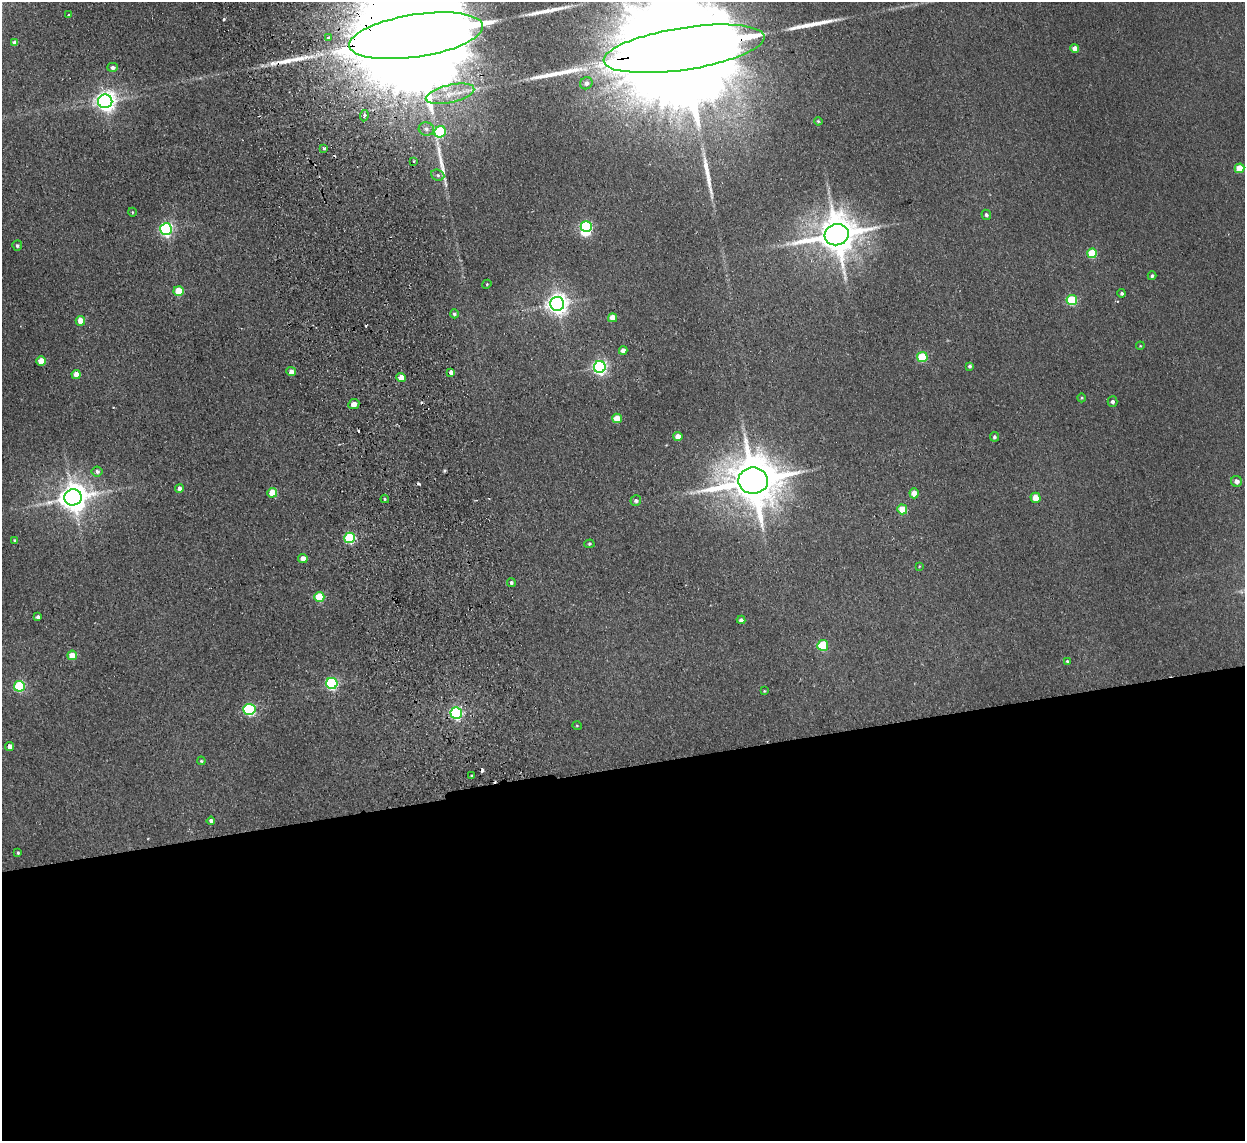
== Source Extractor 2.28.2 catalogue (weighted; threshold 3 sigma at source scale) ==
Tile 15 of 4 x 4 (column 3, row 4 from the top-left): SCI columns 2541-3783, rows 154-1292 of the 5079 x 4977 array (HDU 1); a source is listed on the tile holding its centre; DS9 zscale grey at full resolution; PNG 1247 x 1143 px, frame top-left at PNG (2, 2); each listed source drawn as its Kron ellipse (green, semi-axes under 4 px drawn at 4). Shown black and unused: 33% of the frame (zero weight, under 2 of 3 exposures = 3% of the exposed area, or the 3 px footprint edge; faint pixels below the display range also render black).
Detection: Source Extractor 2.28.2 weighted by HDU 2 'WHT'; one run over the whole footprint, this tile lists its part. Background 0.072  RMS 0.01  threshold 0.0452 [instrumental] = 3 sigma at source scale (4.5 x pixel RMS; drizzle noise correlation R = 1.50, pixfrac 1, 0.05/0.05 arcsec/px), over >= 5 px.
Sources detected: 99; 2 inside a brighter object's white glare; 7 cosmic-ray / hot-pixel residue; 6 long thin detections or spike segments (spike, bleed or trail) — neither listed nor drawn; the other 84 listed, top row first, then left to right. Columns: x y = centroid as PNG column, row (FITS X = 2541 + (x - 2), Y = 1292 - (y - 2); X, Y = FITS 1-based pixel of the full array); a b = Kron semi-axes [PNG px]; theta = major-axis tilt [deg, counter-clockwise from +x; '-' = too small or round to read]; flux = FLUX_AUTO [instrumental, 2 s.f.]
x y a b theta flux
69 15 4 3 - 0.86
416 36 67 21 9 75000
328 37 4 4 - 2.3
15 43 4 4 - 4.8
1075 48 4 4 - 7.9
684 49 81 21 9 91000
113 67 5 4 - 3.1
586 83 6 6 - 3.8
450 94 25 9 13 19
105 101 7 7 - 610
364 116 5 3 - 3.9
818 121 4 4 - 1.1
426 129 8 6 -14 3.7
440 132 6 5 - 67
324 149 3 3 - 4.6
414 161 3 2 - 1.3
1239 168 5 5 - 23
438 175 7 5 -22 2.2
132 212 4 3 - 0.78
986 215 5 4 - 2.1
586 227 6 5 - 110
166 229 6 6 - 190
837 235 12 10 16 3200
17 246 5 5 - 2
1092 253 5 5 - 44
1152 276 4 4 - 1.9
487 284 5 3 - 0.86
179 291 5 5 - 27
1122 293 4 4 - 1.8
1072 300 5 5 - 60
557 304 7 7 - 670
454 314 4 4 - 2
613 318 4 4 - 14
80 321 5 4 - 14
1140 346 4 3 - 0.79
623 350 4 4 - 6
922 357 5 5 - 51
41 361 5 4 - 17
969 366 4 3 - 1.7
600 367 6 6 - 260
291 372 5 4 - 6
451 373 3 3 - 42
76 374 4 4 - 9.5
401 377 5 4 - 9.2
1082 398 4 3 - 0.89
1112 402 5 5 - 2.5
354 404 6 5 - 6.4
617 418 5 5 - 20
678 436 4 4 - 10
994 437 5 4 - 2.2
97 471 5 5 - 3
753 481 15 13 1 5200
1237 481 5 5 - 4.8
179 488 4 4 - 4.6
272 493 5 5 - 22
914 493 5 4 - 13
73 497 9 8 - 1500
1035 498 5 5 - 15
385 499 4 4 - 1.4
636 501 5 5 - 2.6
902 509 5 5 - 29
350 538 5 5 - 76
15 540 4 3 - 1.4
589 544 5 4 - 1.4
303 558 4 4 - 8.5
919 566 3 2 - 0.65
511 582 4 4 - 2
319 597 5 5 - 38
38 617 4 3 - 2.7
741 620 4 4 - 2.7
823 645 5 5 - 51
72 655 4 4 - 17
1067 661 4 4 - 1.1
332 683 5 5 - 150
19 686 5 5 - 79
764 691 4 4 - 0.89
249 709 6 5 - 120
456 713 6 5 - 170
577 726 5 3 - 0.76
10 746 4 4 - 5.8
201 761 4 3 - 0.97
472 776 3 3 - 3.9
211 821 4 4 - 2.9
18 853 3 3 - 1.3
Overlapping masked pixels (flux is a lower limit): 2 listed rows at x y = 416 36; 684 49
Isophote crosses this tile's border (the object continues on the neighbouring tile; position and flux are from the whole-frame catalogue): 2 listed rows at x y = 416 36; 684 49